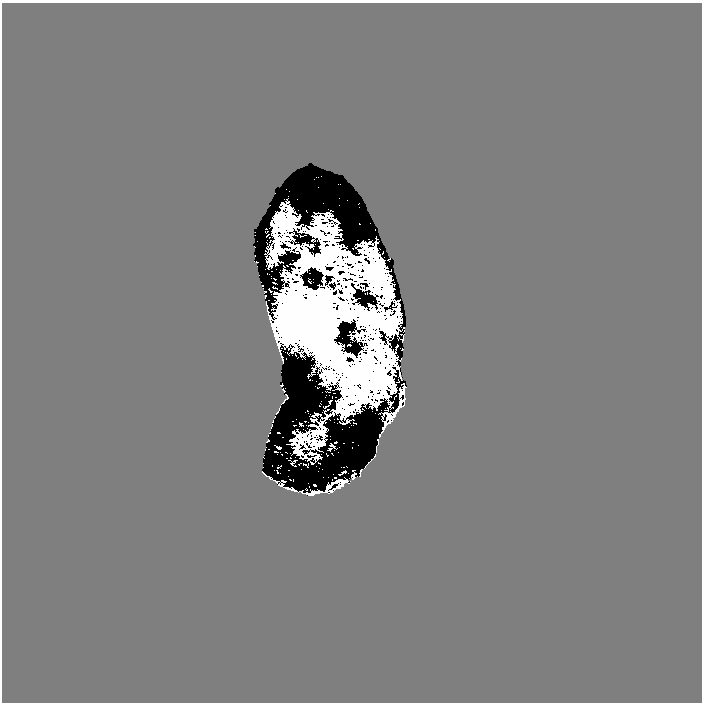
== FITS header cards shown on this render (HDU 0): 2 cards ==
NAXIS1  =                  700
NAXIS2  =                  700

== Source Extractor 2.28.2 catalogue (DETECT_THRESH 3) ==
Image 700 x 700 px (HDU 0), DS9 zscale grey, 1 PNG px = 1 image px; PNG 704 x 704 px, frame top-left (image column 1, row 700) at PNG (2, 3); no overlay
Background 0.858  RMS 0.017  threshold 0.0518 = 3 sigma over >= 5 px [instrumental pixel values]
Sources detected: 22; all 22 listed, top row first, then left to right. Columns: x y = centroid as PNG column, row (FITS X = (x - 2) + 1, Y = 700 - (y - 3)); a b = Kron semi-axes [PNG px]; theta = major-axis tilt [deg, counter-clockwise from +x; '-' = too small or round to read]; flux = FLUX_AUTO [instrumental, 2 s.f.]
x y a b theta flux
356 257 15 5 -16 4.6
328 271 12 3 -6 2.6
339 295 7 3 -13 1.2
371 305 5 2 - 1.2
393 316 9 4 40 2.2
275 338 18 3 -75 3.6
348 362 8 3 -1 1.8
400 378 5 2 - 1.1
378 380 9 4 -36 4
404 388 4 2 - 0.67
404 393 6 4 -84 1.4
285 399 8 3 50 1.1
404 400 6 2 36 2
378 402 5 3 - 1.1
403 406 6 3 36 1.5
398 410 7 2 59 2.8
276 413 3 2 - 0.86
391 419 19 5 60 5.2
385 426 9 3 64 2.6
376 450 4 2 - 0.9
342 485 17 4 36 8.1
316 493 18 4 16 3.9